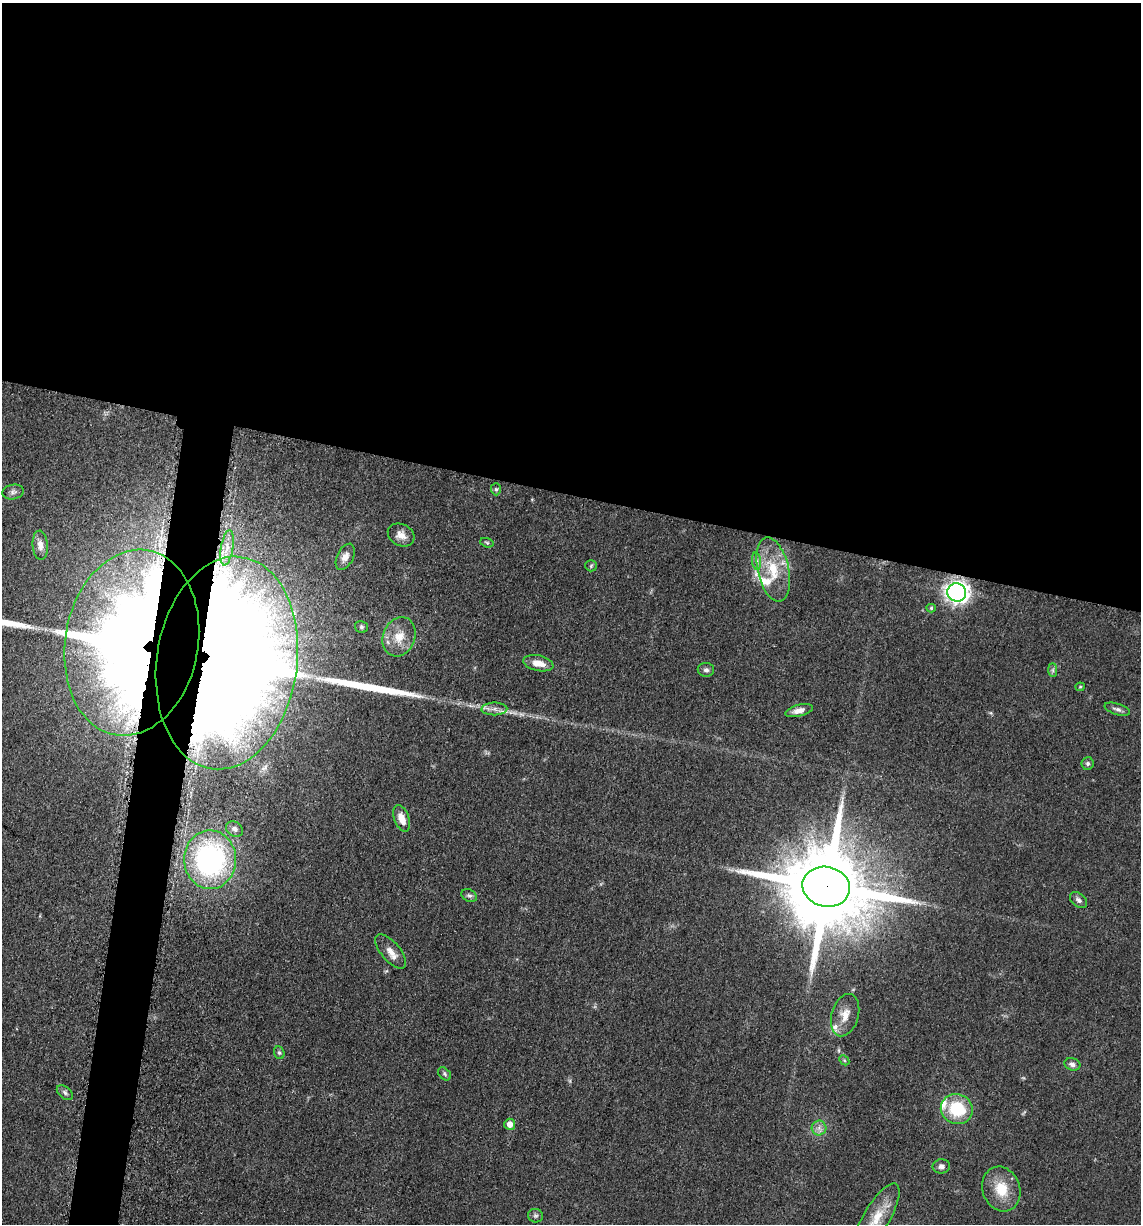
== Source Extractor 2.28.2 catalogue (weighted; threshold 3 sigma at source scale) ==
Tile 3 of 4 x 4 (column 3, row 1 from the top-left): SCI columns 2525-3663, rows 3687-4908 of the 4980 x 4922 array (HDU 1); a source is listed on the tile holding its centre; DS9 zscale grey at full resolution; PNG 1143 x 1226 px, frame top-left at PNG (2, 3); each listed source drawn as its Kron ellipse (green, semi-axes under 4 px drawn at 4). Shown black and unused: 43% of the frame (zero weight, under 3 of 5 exposures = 4% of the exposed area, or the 3 px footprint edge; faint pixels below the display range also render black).
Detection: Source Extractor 2.28.2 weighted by HDU 2 'WHT'; one run over the whole footprint, this tile lists its part. Background 0.0564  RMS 0.0058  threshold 0.0261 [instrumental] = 3 sigma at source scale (4.5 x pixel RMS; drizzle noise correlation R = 1.50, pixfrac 1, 0.05/0.05 arcsec/px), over >= 5 px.
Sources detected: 49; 1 too faint to see at this stretch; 1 long thin detection or spike segment (spike, bleed or trail) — neither listed nor drawn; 3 inside a brighter listed object's ellipse — not listed separately; the other 44 listed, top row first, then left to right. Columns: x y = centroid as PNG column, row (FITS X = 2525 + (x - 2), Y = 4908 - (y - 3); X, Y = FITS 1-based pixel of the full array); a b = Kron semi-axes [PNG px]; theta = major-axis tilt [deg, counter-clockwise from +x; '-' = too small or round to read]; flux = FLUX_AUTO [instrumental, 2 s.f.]
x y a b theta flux
496 489 6 5 - 1.1
13 492 10 7 12 2.3
401 535 14 11 -28 5.1
487 543 7 4 -17 0.9
40 545 14 7 -85 4.4
227 548 18 6 80 5.5
345 557 14 8 63 4.1
757 561 9 4 -82 1.8
591 566 6 5 - 0.98
773 570 33 15 -77 23
957 592 9 9 - 250
931 608 4 4 - 0.94
361 627 6 6 - 1.3
399 637 20 16 68 12
132 643 94 66 80 1600
227 663 107 70 82 2700
538 663 15 7 -13 6.7
706 670 8 7 - 2
1053 670 7 4 -90 1.2
1080 687 4 4 - 0.62
494 709 13 6 0 3.5
1117 709 13 5 -17 2.1
799 711 14 6 14 4.1
1088 764 6 6 - 1.3
402 818 14 7 -69 6.6
234 829 9 7 -37 2.4
210 860 29 26 -89 120
826 887 24 20 -12 11000
469 895 8 6 -24 1.5
1079 900 10 6 -40 2.3
391 951 21 9 -49 5.9
845 1015 22 13 73 8.1
279 1053 6 5 - 1.1
844 1060 6 4 -46 0.84
1072 1064 8 6 -16 2.5
444 1074 8 5 -43 1.2
65 1093 9 6 -40 1.8
957 1109 16 14 -20 27
510 1124 6 5 - 4.8
819 1128 7 7 - 2.7
941 1166 8 7 - 2.3
1001 1189 23 18 -70 16
535 1216 7 6 - 1.4
876 1218 40 13 59 16
Overlapping masked pixels (flux is a lower limit): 3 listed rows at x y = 132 643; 227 663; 826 887
Isophote crosses this tile's border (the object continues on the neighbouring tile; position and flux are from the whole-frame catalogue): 1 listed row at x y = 876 1218